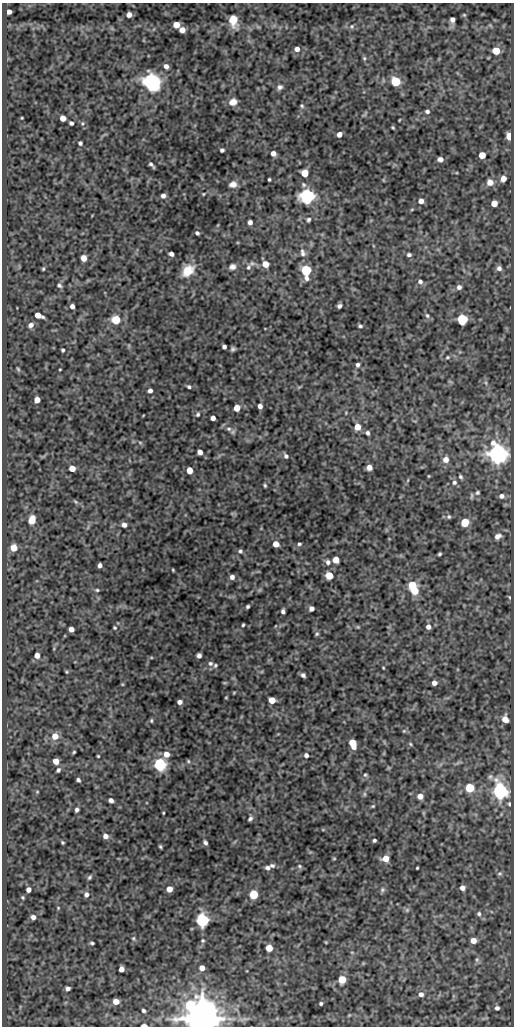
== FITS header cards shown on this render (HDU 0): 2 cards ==
NAXIS1  =                  512
NAXIS2  =                 1024

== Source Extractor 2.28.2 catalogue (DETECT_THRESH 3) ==
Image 512 x 1024 px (HDU 0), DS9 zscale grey, 1 PNG px = 1 image px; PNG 516 x 1028 px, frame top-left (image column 1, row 1024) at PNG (2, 3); no overlay
Background 81.4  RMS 0.51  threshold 1.54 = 3 sigma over >= 5 px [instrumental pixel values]
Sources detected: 221; all 221 listed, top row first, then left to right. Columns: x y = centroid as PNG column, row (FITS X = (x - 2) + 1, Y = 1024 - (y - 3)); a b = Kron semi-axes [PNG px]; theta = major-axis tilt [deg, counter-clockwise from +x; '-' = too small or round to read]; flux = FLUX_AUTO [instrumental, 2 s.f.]
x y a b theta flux
9 12 4 4 - 180
129 15 5 4 - 190
464 15 5 4 - 41
452 20 5 4 - 140
233 21 12 8 -81 470
176 25 5 5 - 450
490 25 6 4 -19 45
352 26 7 7 - 91
182 30 5 5 - 250
297 49 5 5 - 170
496 51 5 5 - 760
364 58 6 5 - 54
166 66 5 5 - 140
396 81 6 5 - 2000
151 82 9 6 -42 18000
280 87 7 6 - 110
233 102 9 7 27 250
302 106 5 5 - 52
427 111 6 5 - 88
365 114 11 4 50 57
22 118 3 2 - 28
63 118 5 5 - 290
399 120 3 2 - 26
71 123 4 4 - 80
393 127 3 3 - 38
339 134 5 4 - 210
509 136 5 4 - 620
80 143 4 4 - 74
222 150 4 4 - 72
273 153 5 5 - 190
482 155 5 5 - 510
440 159 5 4 - 160
151 165 7 3 -47 86
304 173 5 5 - 800
269 179 3 3 - 45
503 179 6 5 - 290
490 182 8 8 - 250
233 184 10 9 - 220
203 194 4 3 - 35
163 196 5 4 - 140
307 196 6 6 - 13000
421 201 5 5 - 190
494 203 5 5 - 400
412 209 5 3 - 33
308 220 6 5 - 70
250 222 5 4 - 130
218 225 6 3 70 30
197 233 5 4 - 75
303 253 12 7 -77 170
171 254 5 4 - 130
409 255 5 5 - 85
83 258 5 4 - 330
252 263 10 6 -5 110
265 264 5 5 - 490
232 267 8 7 - 150
249 267 8 6 74 97
499 268 6 6 - 120
43 269 4 3 - 44
306 270 6 5 - 3800
188 271 16 11 42 630
420 281 7 5 -49 120
59 285 7 6 - 83
459 287 6 6 - 130
72 306 4 4 - 150
339 306 4 4 - 92
38 315 7 4 -22 360
427 315 7 6 - 88
116 319 5 5 - 1500
462 319 5 5 - 3400
31 325 7 6 - 150
360 326 4 3 - 61
224 347 4 4 - 99
233 349 4 4 - 67
63 350 4 3 - 54
447 357 6 5 - 60
358 365 6 5 - 86
18 369 6 3 -46 42
60 369 3 2 - 26
486 383 6 4 -72 56
189 387 4 4 - 59
150 391 4 4 - 120
37 400 5 5 - 280
260 406 5 4 - 140
237 408 5 5 - 440
346 413 5 3 - 30
198 414 5 4 - 59
213 418 4 4 - 170
357 427 6 5 - 430
229 429 8 6 -14 120
368 433 6 5 - 81
140 442 6 4 -2 46
200 452 5 4 - 180
497 454 7 7 - 29000
286 456 7 5 -53 91
446 459 7 7 - 240
369 467 5 5 - 220
72 469 5 5 - 330
189 470 5 5 - 460
429 476 4 3 - 26
460 477 6 5 - 64
408 480 6 3 71 37
454 482 6 6 - 96
265 485 4 3 - 48
477 493 6 5 - 67
501 496 6 5 - 130
75 502 8 4 -39 62
449 517 6 5 - 69
32 520 6 5 - 730
465 522 5 5 - 960
124 525 5 5 - 150
498 536 9 7 23 180
276 544 5 5 - 360
299 544 5 4 - 56
14 548 6 5 - 490
240 551 6 5 - 71
439 554 4 3 - 52
336 560 5 5 - 390
328 562 7 6 - 120
100 565 4 4 - 130
173 570 3 2 - 32
329 575 5 5 - 790
232 577 5 5 - 140
412 585 6 5 - 1100
97 590 6 4 0 51
414 591 5 5 - 810
509 597 5 4 - 39
248 606 4 3 - 60
311 609 4 4 - 180
283 611 5 4 - 88
243 625 3 3 - 44
358 627 5 4 - 37
428 627 6 5 - 150
115 628 4 4 - 45
71 629 4 4 - 210
317 634 5 4 - 51
37 655 6 5 - 230
199 656 4 4 - 130
210 663 6 5 - 84
215 665 6 4 51 54
383 668 3 2 - 28
66 672 5 3 - 36
303 675 4 4 - 95
225 683 6 4 -17 33
434 683 4 4 - 170
122 684 4 3 - 29
234 692 5 3 - 32
226 697 3 2 - 28
272 700 5 5 - 460
179 702 4 4 - 140
505 719 6 5 - 350
151 721 5 4 - 45
404 731 5 4 - 43
55 736 6 6 - 440
353 743 7 5 -73 930
410 744 5 4 - 44
74 752 4 3 - 41
166 754 6 6 - 270
306 755 5 5 - 110
98 756 3 3 - 35
56 761 5 5 - 440
188 761 5 4 - 46
160 764 6 6 - 7000
58 770 6 5 - 80
365 775 5 5 - 56
490 777 8 7 - 90
78 780 4 3 - 81
470 788 5 5 - 1700
500 791 7 6 - 15000
37 792 4 4 - 32
364 794 6 4 -89 54
420 796 6 6 - 240
111 800 5 4 - 130
509 804 6 4 -84 57
373 806 5 4 - 41
77 810 4 4 - 88
163 813 3 2 - 30
250 818 6 4 53 87
105 836 6 5 - 180
374 840 4 3 - 63
62 842 4 3 - 43
205 842 5 4 - 85
160 847 4 3 - 43
334 859 5 3 - 31
385 859 6 5 - 420
272 866 7 5 -2 87
300 866 6 5 - 61
268 868 6 5 - 110
417 868 3 3 - 34
500 873 7 4 0 50
89 877 7 5 46 63
462 888 5 4 - 190
169 889 5 5 - 370
28 890 4 4 - 160
382 890 7 6 - 75
253 894 5 5 - 2000
86 895 6 5 - 130
23 897 4 3 - 41
58 908 4 4 - 32
407 910 6 5 - 63
479 914 6 6 - 78
33 917 5 5 - 140
202 920 6 6 - 7600
133 938 6 5 - 56
203 940 5 5 - 44
473 941 5 5 - 290
92 943 4 3 - 54
269 948 5 5 - 600
477 960 7 6 - 81
202 968 5 4 - 210
121 969 5 4 - 250
342 979 5 5 - 990
68 988 5 4 - 110
421 994 6 5 - 150
116 1001 5 4 - 320
321 1003 3 3 - 57
190 1005 10 6 48 2400
497 1008 5 5 - 110
143 1011 4 3 - 69
349 1015 5 4 - 34
202 1019 9 8 - 110000
144 1025 5 2 - 250
At the frame edge (FLAGS 8, measured only in part): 2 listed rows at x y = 202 1019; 144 1025